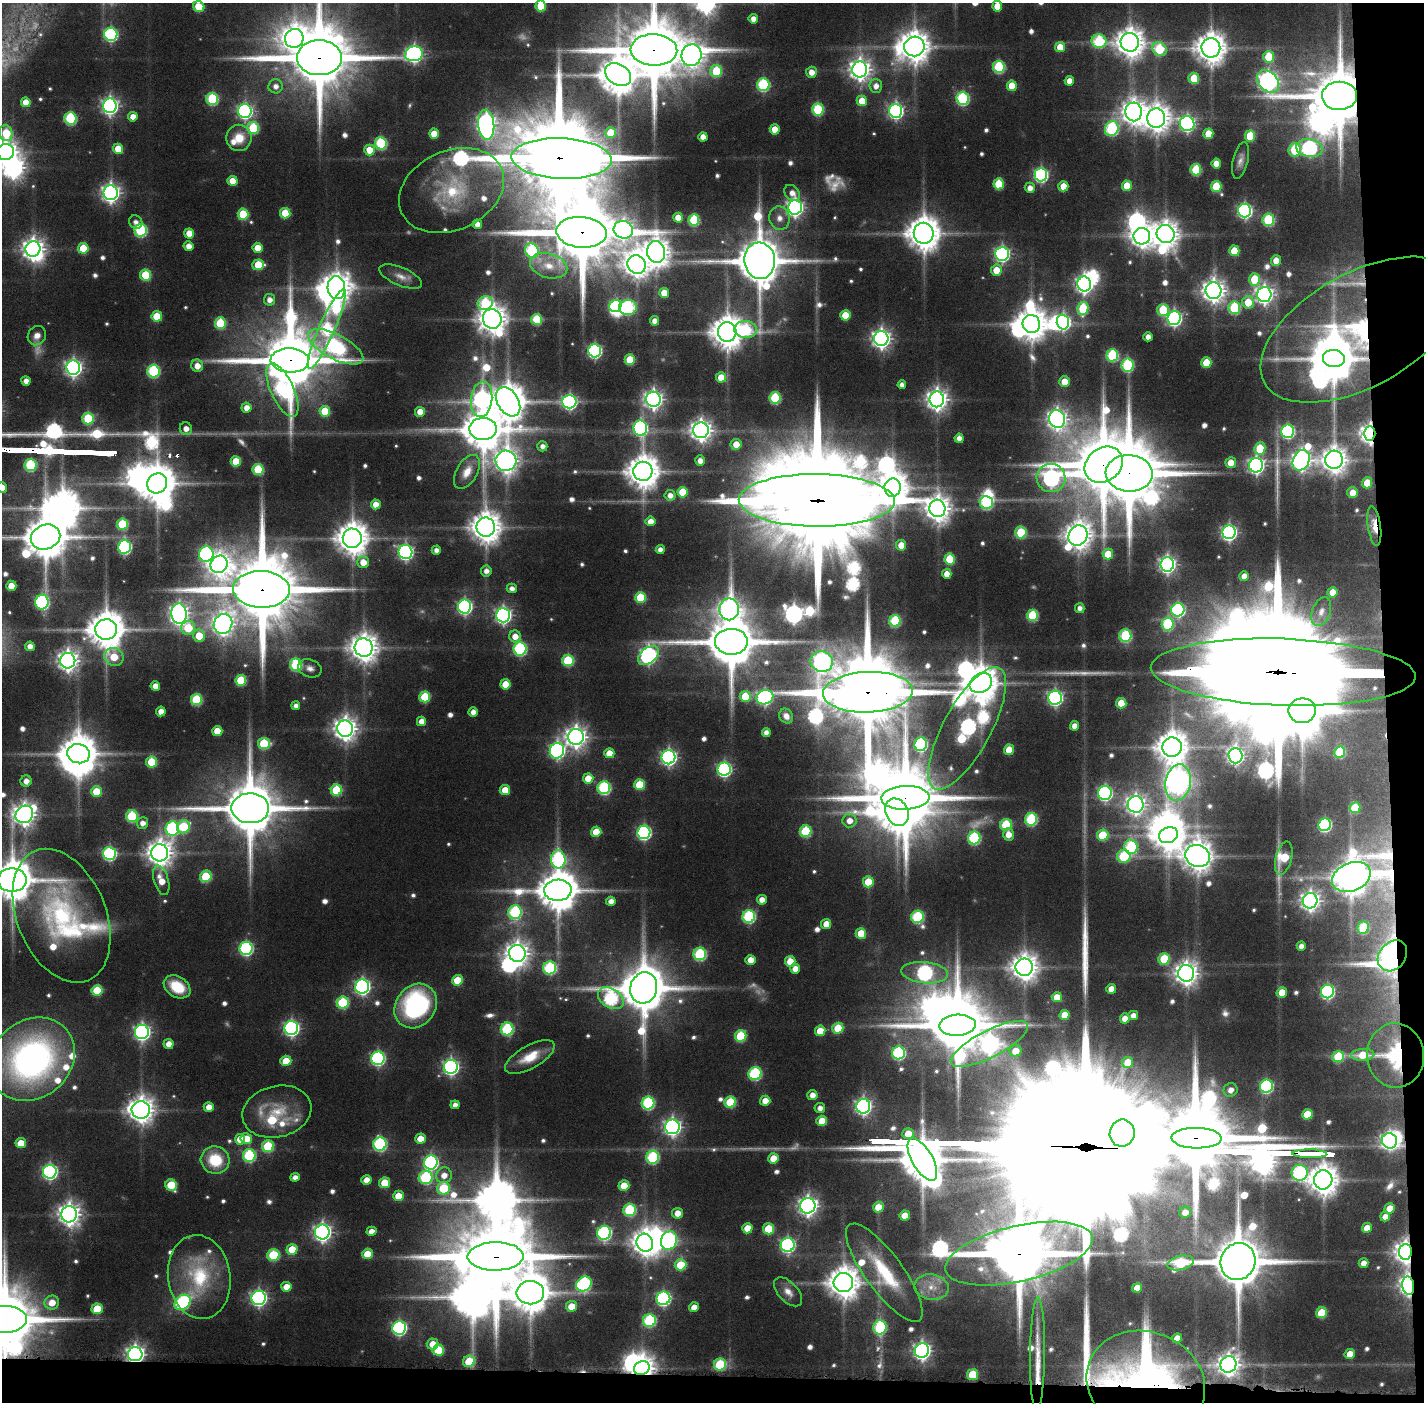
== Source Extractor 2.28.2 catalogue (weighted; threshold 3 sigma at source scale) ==
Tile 9 of 3 x 3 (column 3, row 3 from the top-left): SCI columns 2845-4266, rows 34-1433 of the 4268 x 4257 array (HDU 1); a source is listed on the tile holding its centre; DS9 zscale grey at full resolution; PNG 1426 x 1404 px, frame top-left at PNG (2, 3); each listed source drawn as its Kron ellipse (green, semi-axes under 4 px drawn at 4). Shown black and unused: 5% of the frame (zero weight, under 3 of 6 exposures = <1% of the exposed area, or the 3 px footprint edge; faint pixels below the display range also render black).
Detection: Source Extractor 2.28.2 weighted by HDU 2 'WHT'; one run over the whole footprint, this tile lists its part. Background 0.0942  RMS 0.0075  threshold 0.0306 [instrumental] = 3 sigma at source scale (4.09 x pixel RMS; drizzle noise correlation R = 1.36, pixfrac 0.8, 0.05/0.05 arcsec/px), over >= 5 px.
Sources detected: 714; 18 too faint to see at this stretch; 35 inside a brighter object's white glare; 1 cosmic-ray / hot-pixel residue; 6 long thin detections or spike segments (spike, bleed or trail) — neither listed nor drawn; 21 inside a brighter listed object's ellipse — not listed separately; of the other 633, all 500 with FLUX_AUTO >= 4.05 (the completeness limit of this list) listed and drawn (133 fainter detections not listed), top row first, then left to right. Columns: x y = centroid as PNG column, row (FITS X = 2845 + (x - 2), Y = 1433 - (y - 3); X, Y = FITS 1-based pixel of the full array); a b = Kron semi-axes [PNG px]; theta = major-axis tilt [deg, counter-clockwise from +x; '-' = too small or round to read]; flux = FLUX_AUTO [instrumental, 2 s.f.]
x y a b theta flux
541 6 5 5 - 28
997 6 5 5 - 13
199 7 6 5 - 23
753 19 5 4 - 6.9
111 34 6 6 - 130
294 38 9 9 - 840
1099 41 7 6 - 78
1130 42 9 9 - 1200
914 46 10 10 - 1400
1060 47 5 5 - 15
1211 48 9 9 - 1300
1159 49 8 6 -42 44
654 50 23 15 -2 8500
414 54 9 7 11 270
691 55 11 10 - 640
1269 57 6 5 - 33
319 58 22 17 -1 8200
999 67 6 6 - 72
860 69 8 7 - 590
716 71 6 6 - 43
811 72 5 5 - 7.2
618 75 14 10 -34 2200
1194 78 5 5 - 26
1069 81 5 4 - 7.6
1268 81 13 9 -46 390
763 85 6 6 - 97
276 86 7 7 - 5.1
876 86 7 6 - 5.7
1012 86 5 5 - 18
1339 96 17 14 2 5800
963 98 6 6 - 100
212 99 6 6 - 66
862 101 5 5 - 16
26 102 5 5 - 12
110 106 7 7 - 300
818 109 6 5 - 60
245 111 7 6 - 210
896 111 7 6 - 220
1134 112 9 8 - 780
133 117 5 4 - 7.9
70 118 6 6 - 73
1156 118 9 9 - 1000
1187 124 7 7 - 210
486 125 15 8 -86 440
253 128 6 6 - 47
775 129 5 5 - 12
1112 129 8 6 61 110
6 133 8 6 -71 32
611 133 5 5 - 21
434 134 5 5 - 13
1208 134 5 5 - 15
1250 136 5 5 - 32
703 137 4 4 - 6.9
239 138 13 12 - 16
381 143 6 6 - 73
1309 148 13 9 -10 180
118 149 5 5 - 20
369 150 5 5 - 14
1295 150 6 6 - 45
5 152 8 8 - 610
562 158 50 20 -2 21000
1240 160 19 7 76 5
1216 164 5 4 - 11
1196 170 5 5 - 50
1041 175 6 6 - 170
233 181 5 5 - 14
999 184 5 5 - 29
1063 186 5 5 - 15
1127 186 5 5 - 18
1216 186 5 5 - 35
1030 188 5 5 - 6
451 190 55 39 24 74
111 193 7 7 - 400
792 193 9 7 -47 6
795 207 7 7 - 350
1245 211 7 6 - 200
285 213 5 5 - 28
243 214 5 5 - 38
678 218 5 4 - 11
779 218 12 10 -77 6.7
694 220 5 5 - 54
1268 220 6 6 - 71
136 222 7 6 - 4.2
477 224 5 4 - 6.8
141 230 6 6 - 90
623 230 9 8 - 310
581 232 25 15 -5 9800
189 233 5 5 - 13
924 233 10 10 - 1800
1166 234 9 9 - 900
1142 236 8 8 - 680
189 246 5 4 - 7.3
83 248 5 5 - 28
258 248 5 5 - 13
33 249 8 7 - 610
532 251 7 6 - 83
1234 251 5 5 - 23
656 252 11 9 -81 1000
1002 254 7 6 - 220
1276 260 5 5 - 9.5
760 261 18 15 -84 3900
258 265 6 5 - 26
637 265 9 9 - 910
549 266 19 12 -16 14
996 270 5 5 - 15
145 275 5 5 - 35
401 277 23 9 -23 7.7
1255 279 6 5 - 31
1084 284 7 7 - 350
336 288 11 8 -84 1200
1214 291 8 8 - 700
664 293 5 5 - 13
1264 294 7 7 - 370
269 300 6 5 - 5.7
1248 302 6 6 - 18
485 303 8 6 29 58
615 306 6 5 - 81
628 307 9 7 6 110
1083 308 7 5 80 44
1234 308 6 6 - 63
1163 310 6 5 - 38
845 315 5 5 - 20
157 316 5 5 - 24
1174 318 7 6 - 210
492 319 10 9 - 1100
537 319 5 5 - 40
655 321 5 4 - 5.9
1063 322 7 6 - 190
220 323 5 5 - 41
1031 324 9 8 - 1300
327 329 43 8 66 160
746 329 11 8 -4 64
1361 330 110 57 29 290
727 332 10 9 - 1600
37 336 10 8 55 6.1
1148 337 4 4 - 6
881 339 7 7 - 430
336 347 30 12 -27 180
595 351 6 6 - 160
1112 355 6 6 - 71
1334 359 11 8 -5 2900
290 360 19 12 -2 6700
630 360 5 5 - 28
1206 363 5 5 - 22
1127 365 6 6 - 86
197 366 6 6 - 8.1
73 368 7 7 - 320
153 371 6 6 - 87
721 377 5 5 - 16
26 381 4 4 - 5.6
1064 382 5 5 - 13
902 385 4 4 - 4.5
282 390 29 11 -65 130
775 398 6 5 - 56
482 399 18 10 84 240
653 399 7 7 - 400
937 399 8 7 - 590
508 402 16 10 -59 2100
569 402 7 7 - 200
246 408 5 5 - 7.4
325 411 5 5 - 23
420 412 5 5 - 10
88 418 6 5 - 51
1057 419 9 8 - 470
640 428 8 6 -84 180
186 429 6 6 - 6.4
483 429 13 11 -1 2800
701 430 8 7 - 590
1288 431 7 6 - 130
1370 434 7 6 - 440
959 438 4 4 - 5.5
736 444 5 5 - 11
542 446 5 5 - 4.5
1260 448 6 5 - 30
700 460 5 5 - 5.5
1301 460 11 8 64 450
1334 460 9 9 - 880
236 461 5 5 - 24
506 461 10 10 - 760
1231 463 5 5 - 10
30 465 6 6 - 66
1104 465 20 16 37 6300
1256 465 7 7 - 280
258 469 5 5 - 41
643 471 9 9 - 1600
467 472 18 10 59 11
1129 473 23 18 -4 8300
1051 478 14 14 - 220
157 483 10 9 - 2100
1367 483 5 5 - 20
2 487 5 5 - 8.4
893 488 9 8 - 1400
683 492 5 5 - 24
1353 493 5 5 - 10
670 495 5 5 - 5.7
817 500 78 26 -1 42000
986 503 7 6 - 72
376 504 5 5 - 8.1
937 508 9 8 - 870
650 521 5 5 - 8
122 524 5 5 - 47
1374 526 20 6 -82 12
486 527 9 9 - 1300
1021 532 6 5 - 41
1229 532 7 6 - 250
1078 536 10 9 - 990
45 537 15 12 20 3100
352 538 9 9 - 1500
901 545 5 5 - 11
124 547 6 6 - 130
436 550 4 4 - 4.4
660 550 4 4 - 5.4
405 552 7 7 - 210
206 554 7 7 - 160
1108 554 5 5 - 18
950 559 5 5 - 35
363 562 6 5 - 10
219 564 9 8 - 480
1167 564 7 6 - 310
486 571 5 5 - 4.5
947 574 5 4 - 8.1
1244 576 5 5 - 7.2
11 586 5 5 - 12
512 588 5 4 - 4.2
261 589 28 18 -2 12000
1332 592 5 5 - 10
640 597 5 5 - 34
42 602 7 6 - 140
464 606 7 6 - 200
1080 608 5 4 - 4.1
729 609 11 9 -90 570
1178 610 7 6 - 130
1321 612 15 9 70 6.2
179 614 10 7 -87 490
503 615 7 7 - 270
1033 615 6 5 - 55
895 621 6 5 - 59
223 624 10 9 - 560
1168 624 6 6 - 70
188 628 7 7 - 24
106 629 11 10 - 2200
199 636 6 6 - 18
515 636 6 6 - 8.6
1125 636 6 6 - 72
731 642 16 13 -1 4700
30 646 5 4 - 5.9
364 647 9 9 - 1100
520 649 6 6 - 110
648 655 12 7 38 270
114 657 10 8 -30 23
568 660 5 5 - 48
68 661 8 7 - 510
822 661 11 10 - 260
296 665 6 6 - 61
310 668 12 8 -19 4.7
1283 672 132 33 -2 79000
241 680 5 5 - 37
981 683 12 9 30 1900
505 684 5 5 - 17
155 686 5 4 - 7.2
868 692 45 20 2 14000
745 696 5 5 - 26
425 697 5 5 - 38
765 697 8 7 - 190
1055 698 7 6 - 210
196 700 5 5 - 52
1121 703 5 5 - 19
296 706 4 4 - 4.2
161 711 5 5 - 7.7
1302 711 13 12 - 2900
473 712 4 4 - 5.1
786 716 8 6 -57 4.4
421 721 4 4 - 7.5
1074 726 5 4 - 6.4
967 728 69 24 61 370
345 729 8 8 - 690
217 731 5 5 - 16
766 733 4 4 - 4.8
576 737 8 8 - 570
264 743 6 5 - 41
921 744 7 6 - 130
1172 747 10 9 - 1400
1009 750 5 5 - 18
557 751 8 7 - 230
1340 752 6 5 - 47
609 753 5 5 - 12
78 754 11 9 -14 2100
1235 756 7 7 - 290
668 757 7 7 - 250
152 762 5 5 - 32
724 769 6 6 - 170
588 778 5 5 - 14
26 781 5 5 - 5.9
1178 782 18 12 79 400
639 784 5 5 - 29
604 788 6 6 - 100
336 790 5 5 - 47
505 790 5 5 - 15
96 791 5 5 - 20
1105 793 7 6 - 170
905 798 24 12 2 7700
1136 804 8 8 - 440
250 808 19 15 0 5700
1355 808 5 5 - 29
897 812 14 11 -64 2200
24 814 9 8 - 630
132 816 6 6 - 55
1031 819 6 6 - 81
849 821 7 7 - 7.3
142 823 6 6 - 5.4
1006 825 6 5 - 48
1325 825 6 6 - 120
184 827 7 6 - 44
172 828 7 6 - 110
805 831 6 6 - 52
596 832 5 5 - 18
644 832 7 6 - 160
1008 834 6 5 - 8.1
1103 835 6 5 - 31
1168 835 10 8 21 1200
974 838 6 6 - 84
1131 847 7 6 - 79
160 853 8 8 - 890
109 854 6 6 - 120
1124 856 7 6 - 49
1198 856 12 11 - 1300
1284 858 17 8 75 34
558 859 9 7 -89 120
206 876 6 5 - 41
1351 877 20 14 22 1900
12 880 14 11 0 2900
161 880 15 7 -74 12
868 882 5 5 - 21
558 890 14 10 3 2600
762 900 5 5 - 6.9
611 901 4 4 - 5.5
1310 901 8 7 - 460
515 912 7 6 - 92
62 916 70 44 -68 130
749 916 6 6 - 100
918 917 6 6 - 78
826 924 5 5 - 11
1363 928 6 6 - 48
861 933 5 5 - 19
1301 946 4 4 - 4.5
246 948 6 6 - 130
517 953 8 8 - 710
700 954 6 6 - 81
1392 956 17 13 52 670
1164 959 6 5 - 41
750 960 5 4 - 10
790 961 5 5 - 13
1024 967 8 8 - 960
550 968 6 6 - 87
795 969 5 5 - 7.8
925 973 23 10 -5 170
1186 973 8 8 - 690
457 980 5 5 - 24
177 987 14 10 -32 26
362 987 7 7 - 230
644 988 16 13 74 4100
1111 989 5 4 - 9.3
97 990 5 5 - 34
1327 991 7 6 - 150
1282 992 5 5 - 12
1057 997 5 5 - 13
611 998 14 9 -33 120
343 1003 6 6 - 60
416 1006 24 20 53 120
1065 1015 5 5 - 14
1133 1015 5 4 - 6.1
1125 1018 5 5 - 7.9
958 1025 18 10 3 5700
291 1028 7 7 - 220
838 1028 5 5 - 30
507 1029 6 6 - 81
820 1031 5 5 - 14
142 1032 7 7 - 270
741 1036 6 5 - 48
169 1044 5 5 - 7.2
989 1044 43 13 27 440
1015 1051 6 5 - 13
899 1053 6 6 - 99
1363 1055 11 6 3 18
1396 1055 32 28 -85 70
530 1057 27 11 29 18
1338 1057 6 5 - 39
378 1058 7 6 - 160
32 1059 46 38 40 300
286 1061 5 5 - 18
1128 1062 6 5 - 15
451 1067 7 7 - 250
755 1074 7 6 - 90
1266 1086 6 6 - 110
1231 1090 7 6 - 6.2
812 1095 5 5 - 6
765 1101 5 5 - 10
730 1102 6 5 - 43
648 1103 6 6 - 92
455 1105 4 4 - 4.9
863 1106 7 7 - 280
209 1107 5 5 - 7
820 1108 5 5 - 4.8
141 1110 9 8 - 910
277 1112 35 25 14 33
1307 1114 5 5 - 24
822 1121 5 5 - 17
672 1127 7 7 - 330
1122 1133 13 12 - 2100
908 1134 5 5 - 12
1197 1138 25 10 -1 11000
240 1139 5 5 - 14
246 1139 6 5 - 16
420 1139 5 5 - 11
1389 1141 8 7 - 290
21 1143 5 5 - 16
380 1144 7 6 - 120
268 1146 6 6 - 45
1310 1154 17 3 -1 1700
249 1156 6 6 - 83
653 1157 6 6 - 84
773 1158 5 5 - 17
215 1160 14 13 - 29
922 1160 23 10 -60 3300
431 1162 7 7 - 170
50 1172 7 6 - 200
1300 1173 8 8 - 130
444 1175 8 7 - 7.8
295 1177 5 4 - 5
426 1177 7 6 - 75
366 1180 5 4 - 7.7
1323 1180 9 9 - 1300
385 1183 5 5 - 21
171 1185 6 5 - 30
624 1186 5 5 - 18
444 1188 6 6 - 44
398 1196 5 5 - 12
808 1206 8 7 - 430
878 1207 5 5 - 14
1390 1208 5 5 - 12
630 1210 6 6 - 64
1185 1212 6 5 - 6.9
678 1213 5 5 - 9.6
69 1214 8 8 - 630
905 1215 5 5 - 12
1385 1217 5 4 - 6.6
747 1228 5 5 - 13
1367 1228 5 4 - 10
768 1229 6 5 - 28
371 1231 5 4 - 6.6
322 1232 7 7 - 380
604 1233 7 6 - 150
669 1240 9 8 - 150
645 1243 9 8 - 900
788 1245 7 7 - 190
292 1249 5 5 - 19
1405 1252 8 6 85 610
367 1254 5 5 - 17
1019 1254 75 27 13 8800
273 1255 6 6 - 51
495 1256 28 14 0 11000
1238 1262 19 17 66 5800
1181 1263 13 7 11 52
1364 1263 5 4 - 6
681 1265 6 5 - 31
884 1273 59 18 -54 50
199 1277 42 31 -81 59
843 1282 10 9 - 1400
584 1284 8 7 - 120
1408 1286 9 6 -80 400
286 1287 5 5 - 11
932 1287 17 12 -10 12
1137 1288 5 4 - 12
788 1292 17 10 -46 7.5
530 1293 14 11 1 2200
259 1298 7 7 - 250
663 1298 7 6 - 160
182 1302 9 6 41 110
52 1303 7 7 - 11
571 1306 5 5 - 14
694 1307 5 4 - 9.7
97 1309 5 5 - 28
1321 1313 6 5 - 28
5 1319 22 13 2 7000
649 1321 6 6 - 81
880 1327 7 6 - 79
399 1328 7 6 - 160
1177 1338 5 4 - 6.7
433 1344 6 5 - 10
438 1350 6 5 - 29
922 1351 7 7 - 350
135 1354 7 7 - 420
1038 1354 57 7 89 15
1350 1354 5 5 - 12
469 1361 6 5 - 32
720 1364 6 6 - 56
1228 1364 8 8 - 550
642 1368 8 6 27 810
973 1375 5 5 - 33
1146 1383 60 51 -21 180
Overlapping masked pixels (flux is a lower limit): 31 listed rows (the first 20) at x y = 654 50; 319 58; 1339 96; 562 158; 581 232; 1361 330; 290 360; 282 390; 1370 434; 1104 465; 1129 473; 817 500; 1374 526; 261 589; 1283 672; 868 692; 967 728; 905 798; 1351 877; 1392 956
Isophote crosses this tile's border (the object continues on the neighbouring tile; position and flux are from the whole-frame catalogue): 11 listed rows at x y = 541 6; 997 6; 199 7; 654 50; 319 58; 6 133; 5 152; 2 487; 45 537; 12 880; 5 1319
Unlisted compact peaks at least as high as the median listed source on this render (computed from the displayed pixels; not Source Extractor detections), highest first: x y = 98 434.